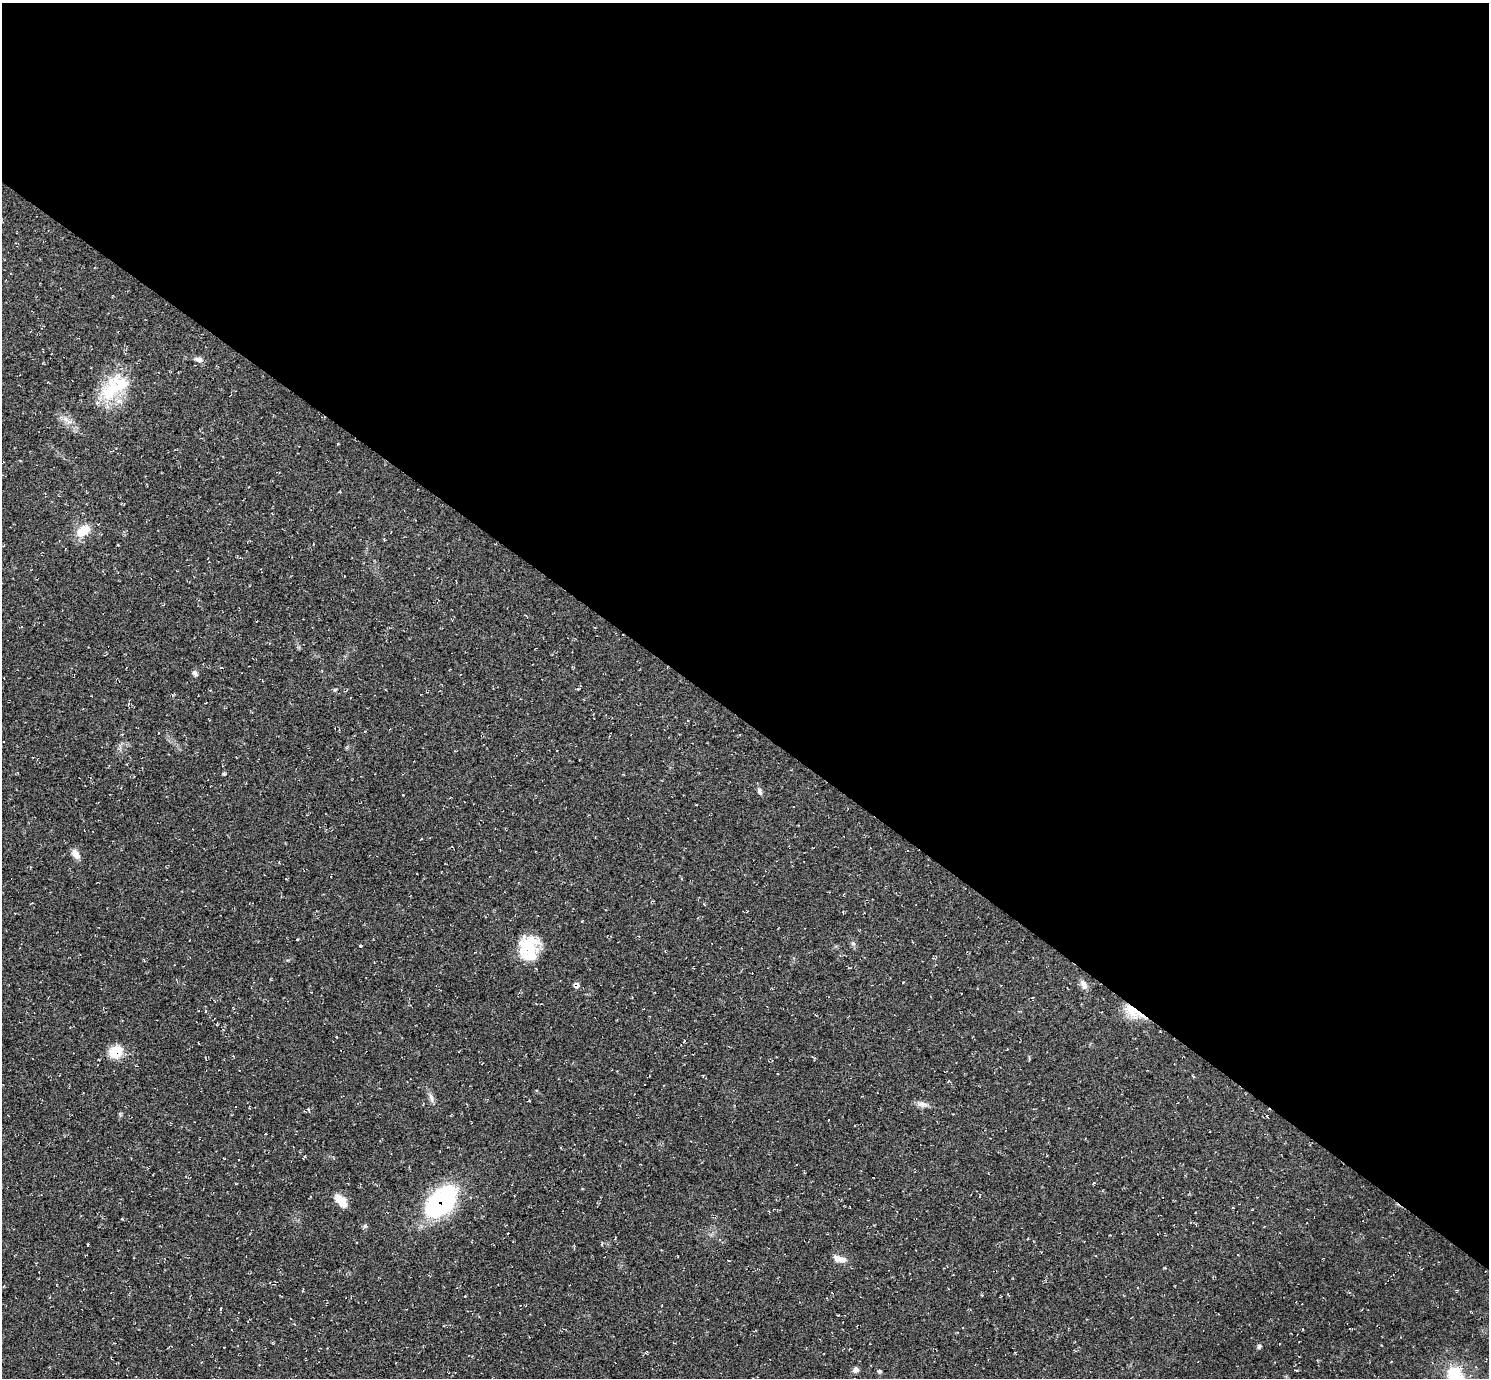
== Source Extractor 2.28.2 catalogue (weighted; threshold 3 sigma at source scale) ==
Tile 3 of 4 x 4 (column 3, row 1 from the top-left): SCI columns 2975-4461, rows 4283-5658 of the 5952 x 5956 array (HDU 1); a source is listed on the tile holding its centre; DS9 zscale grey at full resolution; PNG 1491 x 1380 px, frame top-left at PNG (2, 3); no overlay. Shown black and unused: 52% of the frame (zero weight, under 2 of 3 exposures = <1% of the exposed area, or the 3 px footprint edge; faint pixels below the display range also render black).
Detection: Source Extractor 2.28.2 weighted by HDU 2 'WHT'; one run over the whole footprint, this tile lists its part. Background 0.055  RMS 0.008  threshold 0.0362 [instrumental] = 3 sigma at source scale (4.5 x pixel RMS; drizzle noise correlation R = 1.50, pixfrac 1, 0.05/0.05 arcsec/px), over >= 5 px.
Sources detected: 51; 2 cosmic-ray / hot-pixel residue — not listed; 3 inside a brighter listed object's ellipse — not listed separately; the other 46 listed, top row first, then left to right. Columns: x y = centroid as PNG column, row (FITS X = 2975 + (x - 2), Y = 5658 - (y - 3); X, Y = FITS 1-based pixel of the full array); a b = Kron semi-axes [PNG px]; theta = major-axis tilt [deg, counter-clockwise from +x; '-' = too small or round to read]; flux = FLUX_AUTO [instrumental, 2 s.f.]
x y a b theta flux
198 359 10 7 -14 3.5
111 391 35 26 34 39
68 422 9 8 - 4.5
83 531 18 11 33 16
118 545 3 2 - 0.68
195 673 8 6 -41 2.1
263 681 4 2 - 0.45
335 690 6 4 28 0.93
198 695 2 2 - 0.61
390 729 4 2 - 0.55
224 774 4 4 - 0.97
760 791 10 6 -69 2.4
76 854 11 7 -64 7.1
653 901 4 3 - 0.76
297 940 3 3 - 0.88
853 943 7 5 -62 2
361 946 3 3 - 1.1
528 950 28 23 -84 31
849 968 4 3 - 0.66
577 985 8 7 - 2.8
1084 985 13 8 -63 4.7
205 1011 4 3 - 0.77
1133 1012 30 12 -29 17
684 1041 3 3 - 1.1
115 1051 15 12 32 20
233 1056 4 2 - 0.63
1193 1076 4 3 - 0.73
431 1097 16 5 -73 3.6
922 1104 16 8 -10 4.4
265 1134 3 2 - 0.62
304 1157 5 2 - 1.1
341 1200 18 9 -49 9.8
441 1202 32 20 45 130
365 1226 6 6 - 1.5
508 1234 3 3 - 1.9
88 1244 4 2 - 0.71
838 1259 12 9 -25 5.4
1164 1268 4 3 - 0.71
303 1290 5 2 - 0.67
465 1296 4 2 - 0.48
221 1309 5 3 - 0.69
1259 1346 6 5 - 1.7
856 1370 8 7 - 2.8
1296 1370 4 2 - 0.74
879 1371 6 5 - 1.2
1456 1377 29 20 -67 42
Overlapping masked pixels (flux is a lower limit): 2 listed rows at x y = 1133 1012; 441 1202
Isophote crosses this tile's border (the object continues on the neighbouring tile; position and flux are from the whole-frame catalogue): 1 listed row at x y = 1456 1377